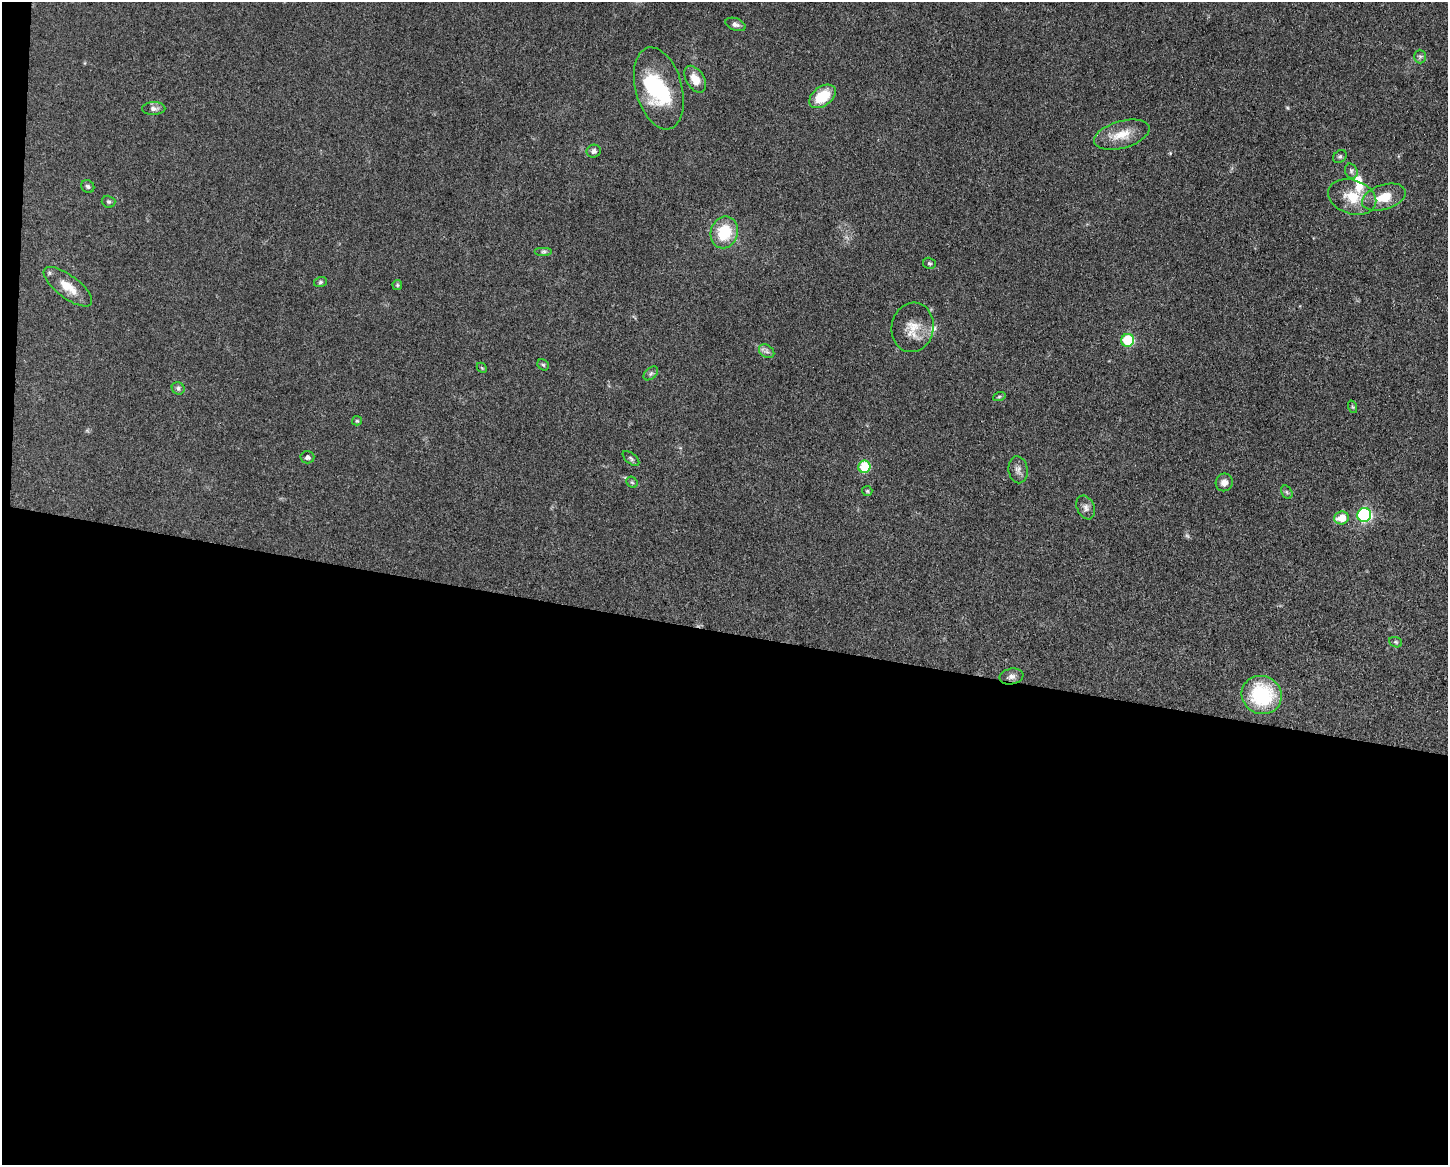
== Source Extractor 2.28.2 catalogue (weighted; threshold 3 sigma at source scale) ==
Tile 10 of 3 x 4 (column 1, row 4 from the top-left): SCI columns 232-1677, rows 3-1165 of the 4681 x 4654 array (HDU 1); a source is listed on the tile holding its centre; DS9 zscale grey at full resolution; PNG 1450 x 1167 px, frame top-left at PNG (2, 2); each listed source drawn as its Kron ellipse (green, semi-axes under 4 px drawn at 4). Shown black and unused: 46% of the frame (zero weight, under 3 of 5 exposures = <1% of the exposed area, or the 3 px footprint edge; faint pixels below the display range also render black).
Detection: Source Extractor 2.28.2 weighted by HDU 2 'WHT'; one run over the whole footprint, this tile lists its part. Background 0.0619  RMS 0.0058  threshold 0.0261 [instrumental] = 3 sigma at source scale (4.5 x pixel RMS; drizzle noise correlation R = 1.50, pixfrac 1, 0.05/0.05 arcsec/px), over >= 5 px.
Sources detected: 49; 1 too faint to see at this stretch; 1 inside a brighter object's white glare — neither listed nor drawn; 3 inside a brighter listed object's ellipse — not listed separately; the other 44 listed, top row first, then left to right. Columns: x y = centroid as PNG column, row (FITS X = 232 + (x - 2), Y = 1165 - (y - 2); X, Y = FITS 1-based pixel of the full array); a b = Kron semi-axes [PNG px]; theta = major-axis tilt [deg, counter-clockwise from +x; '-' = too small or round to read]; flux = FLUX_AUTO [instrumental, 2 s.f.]
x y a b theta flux
735 24 10 6 -21 2
1420 56 7 6 - 1.4
695 79 15 9 -58 7.5
659 88 42 23 -75 42
822 96 15 9 36 17
154 109 11 6 1 2.2
1122 135 28 13 16 12
594 151 7 6 - 1.9
1340 156 7 5 41 1.2
1351 171 8 6 -66 1.5
88 186 7 6 - 1.3
1352 197 25 17 -18 14
1384 197 22 12 17 11
108 202 7 6 - 1.1
724 232 16 13 71 22
544 252 9 4 0 1.2
929 263 6 5 - 1
320 282 6 5 - 1
397 285 5 5 - 0.71
68 287 29 11 -37 11
913 327 25 21 79 11
1128 340 6 6 - 29
767 351 8 6 -35 1.8
543 365 6 5 - 0.9
482 368 6 4 -45 0.64
651 373 8 5 42 1.2
178 388 6 6 - 1.4
999 397 6 4 19 0.81
1353 407 6 4 -70 0.73
357 421 5 4 - 0.66
307 457 7 6 - 1.7
631 458 10 5 -38 1.3
864 467 6 6 - 22
1018 470 13 9 -81 3.1
632 482 6 5 - 1
1224 482 9 8 - 3.7
867 491 5 5 - 0.75
1287 492 7 5 -59 1.1
1086 507 12 8 -66 2.8
1364 515 7 7 - 65
1342 518 7 6 - 9.5
1396 642 7 5 -22 0.93
1011 676 12 8 10 2.9
1262 695 20 19 - 44